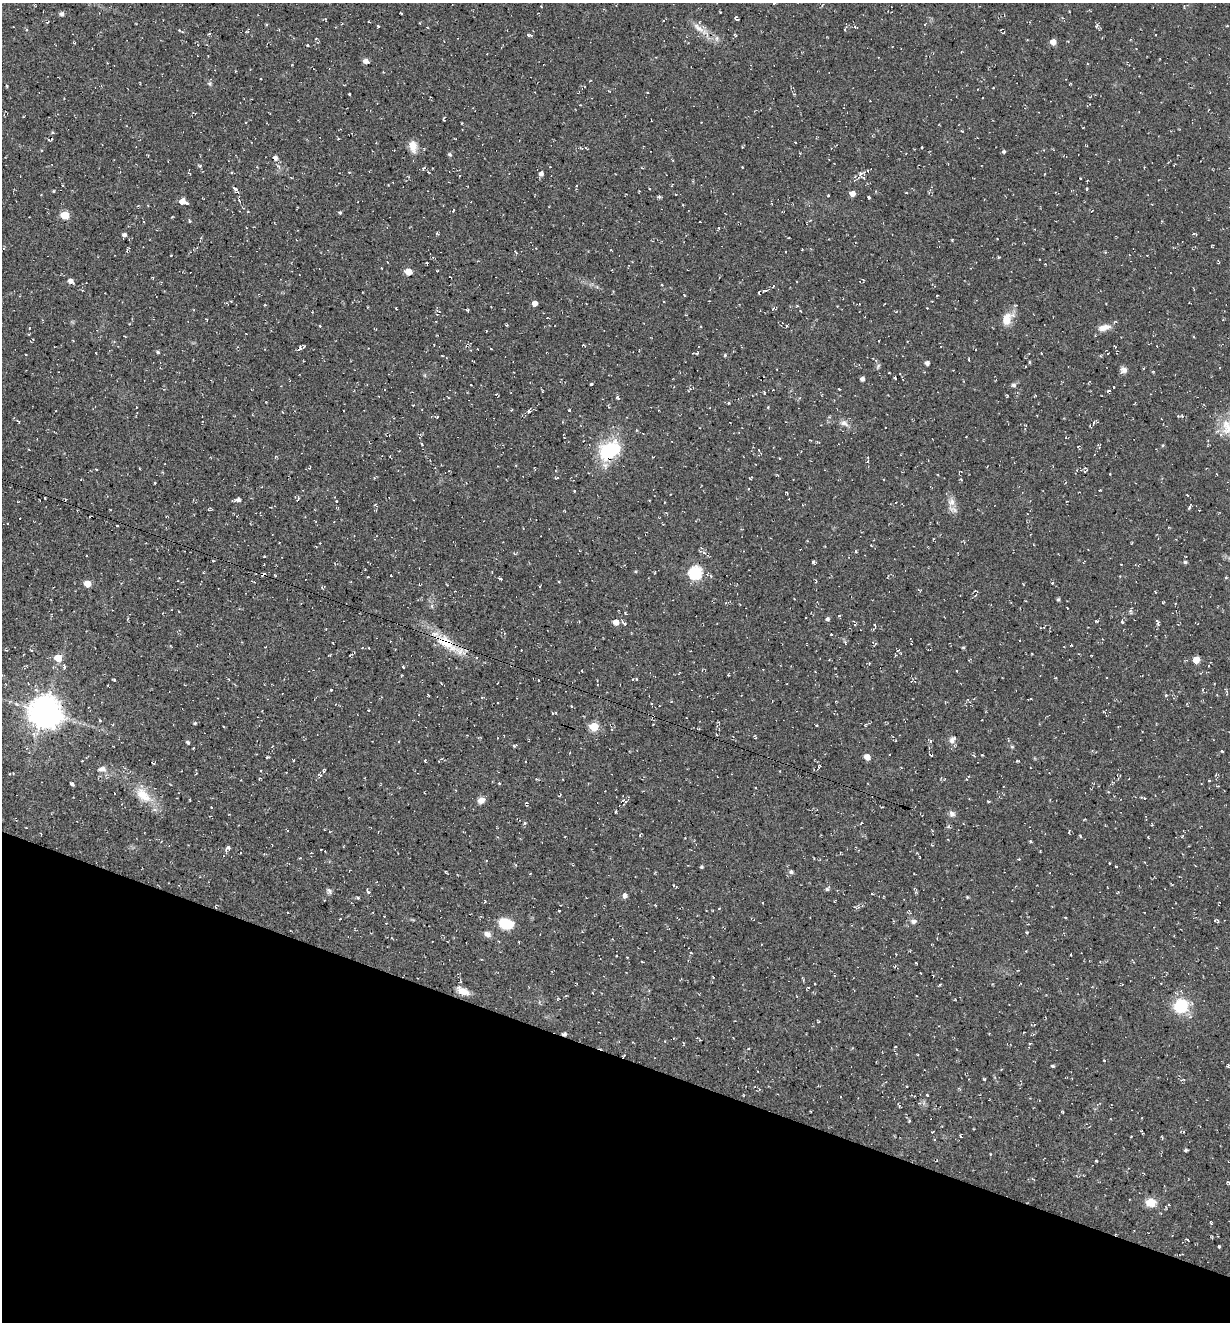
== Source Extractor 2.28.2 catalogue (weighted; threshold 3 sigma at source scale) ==
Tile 15 of 4 x 4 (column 3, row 4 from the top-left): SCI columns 2715-3942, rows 23-1342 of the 5354 x 5304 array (HDU 1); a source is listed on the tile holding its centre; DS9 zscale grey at full resolution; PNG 1232 x 1324 px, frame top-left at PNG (2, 3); no overlay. Shown black and unused: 20% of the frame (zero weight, under 2 of 3 exposures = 3% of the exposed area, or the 3 px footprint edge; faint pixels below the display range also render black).
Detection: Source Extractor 2.28.2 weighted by HDU 2 'WHT'; one run over the whole footprint, this tile lists its part. Background 0.0401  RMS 0.011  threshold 0.0517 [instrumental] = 3 sigma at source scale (4.5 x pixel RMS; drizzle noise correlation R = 1.50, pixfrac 1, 0.05/0.05 arcsec/px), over >= 5 px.
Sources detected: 306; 2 inside a brighter object's white glare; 18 cosmic-ray / hot-pixel residue — not listed; the other 286 listed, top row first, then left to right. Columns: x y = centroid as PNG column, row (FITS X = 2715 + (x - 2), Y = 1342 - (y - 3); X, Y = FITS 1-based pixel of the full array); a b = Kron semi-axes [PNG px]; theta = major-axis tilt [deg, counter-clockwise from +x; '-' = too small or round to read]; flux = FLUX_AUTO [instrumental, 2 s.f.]
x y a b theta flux
774 3 3 3 - 1.4
401 13 3 2 - 0.68
61 14 5 4 - 3.6
736 19 6 3 -55 1.7
48 22 5 3 - 0.87
369 22 3 2 - 0.86
266 24 4 3 - 1
378 26 3 3 - 1.6
1097 26 6 4 71 1.7
698 28 20 8 -42 9.6
209 34 4 3 - 1.2
528 35 4 4 - 1.5
735 35 5 3 - 1.5
1053 42 5 4 - 10
307 45 3 2 - 0.97
366 61 5 4 - 6.2
7 86 3 3 - 1.2
535 92 3 2 - 0.7
349 94 3 3 - 8.8
1038 112 2 2 - 0.63
444 118 5 3 - 1.2
48 139 4 3 - 1.3
52 139 4 2 - 0.91
795 142 3 2 - 1.1
413 146 15 9 -81 10
922 147 3 2 - 1.2
581 148 5 2 - 1.1
1004 151 3 3 - 4.3
450 154 5 5 - 1.7
275 158 5 5 - 4.5
200 166 5 3 - 1.3
742 167 3 2 - 1.1
424 168 5 4 - 2.1
642 168 4 2 - 0.77
231 172 4 3 - 1
349 172 4 2 - 0.76
541 174 5 5 - 4.3
860 175 13 5 62 4.5
1081 178 2 2 - 1.2
388 185 3 3 - 0.82
576 186 3 3 - 1.1
235 189 4 3 - 4.9
1087 189 4 3 - 0.93
639 191 2 2 - 0.7
906 193 4 2 - 0.72
852 194 4 4 - 8.7
828 195 3 2 - 1
659 197 5 5 - 1.6
869 197 4 3 - 3.3
183 201 7 5 -19 13
239 201 5 3 - 1.1
453 210 4 2 - 1.1
340 213 4 4 - 1.6
64 215 5 5 - 32
189 221 5 3 - 1.1
718 228 3 2 - 2.7
437 233 4 4 - 1.1
124 235 4 4 - 3.6
788 238 3 2 - 0.97
3 249 5 3 - 1.4
999 257 4 3 - 0.97
437 271 4 2 - 0.76
408 272 5 5 - 23
450 277 3 2 - 0.71
153 278 4 3 - 0.84
70 281 5 4 - 5.6
773 286 4 2 - 0.87
765 291 8 4 25 2.7
684 295 3 2 - 0.89
937 296 2 2 - 1
535 303 5 4 - 6.1
396 308 3 2 - 1
467 310 4 3 - 1.5
896 312 4 3 - 0.99
206 319 3 2 - 0.83
1007 319 19 12 79 14
506 325 3 3 - 1
320 326 3 3 - 0.89
786 326 4 3 - 1.1
1104 327 17 8 15 9.6
29 328 3 3 - 1.1
73 341 3 2 - 0.77
879 341 2 2 - 0.63
584 345 3 2 - 1.1
300 348 6 5 - 3.2
491 348 3 2 - 1.2
158 352 4 4 - 1.6
96 353 3 2 - 0.57
442 355 3 2 - 0.8
725 355 5 4 - 1.4
968 359 4 2 - 0.87
1029 362 5 3 - 1.1
927 363 4 4 - 4.5
777 369 2 2 - 0.59
1123 370 8 7 - 4.8
895 377 3 2 - 1
862 379 4 4 - 4.2
591 384 3 3 - 3.2
471 385 2 2 - 0.81
1013 385 6 5 - 2.2
1113 387 3 2 - 0.85
542 391 4 2 - 0.85
1109 391 5 3 - 1.3
618 398 6 4 -61 1.9
511 410 3 2 - 0.93
569 410 3 3 - 1.3
529 411 9 4 65 2.3
1182 416 5 3 - 1.2
437 417 3 2 - 0.82
18 421 5 3 - 1.1
844 423 12 7 -25 5.6
636 430 4 3 - 0.96
819 442 3 3 - 0.94
422 444 4 3 - 1.6
1163 445 5 3 - 1.1
759 450 3 2 - 0.74
608 451 18 15 58 68
801 451 3 2 - 0.71
309 468 4 2 - 1.1
1084 471 5 3 - 1.2
1110 474 3 2 - 0.75
1217 474 3 2 - 0.88
81 479 3 2 - 0.6
750 479 4 2 - 0.85
155 483 4 2 - 0.8
574 491 3 3 - 0.89
787 493 4 2 - 1.2
45 498 3 2 - 0.8
238 500 6 4 9 4.2
336 501 3 2 - 0.78
951 502 10 9 - 6.9
1189 507 5 3 - 1.6
1199 510 2 2 - 0.89
117 525 3 2 - 0.87
1034 545 3 2 - 0.69
856 552 4 3 - 1.1
704 553 5 4 - 2.4
264 556 3 2 - 0.9
1185 562 4 4 - 1.9
635 571 4 3 - 1.3
695 573 6 6 - 140
391 575 2 2 - 0.87
500 578 4 3 - 3.8
1226 578 4 3 - 1
558 581 3 2 - 1.1
254 582 5 2 - 0.86
1052 583 3 3 - 1.8
87 584 5 5 - 17
323 587 6 3 25 1.3
976 591 6 3 -16 1.2
1155 591 4 2 - 0.82
1058 599 4 3 - 1.7
1163 602 4 2 - 0.97
1067 608 3 2 - 0.66
625 613 4 2 - 1
827 619 5 4 - 2.7
1096 621 5 3 - 1.1
616 622 5 4 - 10
1122 622 5 4 - 1.3
1157 622 6 3 -58 2.5
624 623 5 3 - 2.9
326 629 2 2 - 0.65
873 629 5 4 - 1.5
831 634 3 2 - 0.74
446 643 32 13 -33 34
1071 645 3 2 - 1
265 647 3 2 - 0.64
963 648 4 4 - 1.2
6 650 4 3 - 0.92
31 650 4 3 - 1
898 650 5 3 - 0.9
329 656 4 2 - 0.93
58 658 5 5 - 22
1196 660 5 5 - 18
64 667 4 3 - 2.3
403 667 3 3 - 4.6
763 670 3 2 - 0.72
582 671 3 2 - 0.72
728 675 3 2 - 0.82
1040 675 3 2 - 0.69
633 679 3 2 - 0.78
636 679 3 3 - 0.93
114 680 4 3 - 1.1
538 680 3 2 - 1.2
331 690 4 3 - 0.88
1166 695 4 3 - 1.1
482 697 4 3 - 0.95
1029 699 5 2 - 1.1
498 702 3 2 - 1.3
571 706 3 3 - 1
368 710 3 2 - 0.67
44 712 9 9 - 1900
556 712 3 2 - 0.88
100 720 4 3 - 0.98
195 723 4 4 - 1.4
817 725 2 2 - 1
594 727 5 5 - 42
952 740 10 7 48 5.1
188 742 4 4 - 2
399 742 3 2 - 0.95
273 746 4 2 - 0.78
515 746 5 3 - 2.1
1012 747 5 4 - 1.4
193 748 3 2 - 0.77
1222 751 3 2 - 1.5
267 757 3 3 - 2
867 757 5 4 - 9.1
294 760 3 2 - 0.97
425 760 3 2 - 1.1
82 761 2 2 - 0.74
153 763 3 2 - 2
820 766 4 4 - 1.1
102 769 10 7 11 4.8
324 771 6 3 63 1.5
259 779 4 3 - 0.96
1209 781 3 3 - 1.2
499 783 3 3 - 1.1
72 784 4 3 - 10
143 795 26 14 -45 24
1143 798 7 3 -14 1.5
481 800 8 6 27 6.9
624 801 9 6 -71 3.5
988 802 3 3 - 1.1
526 803 5 3 - 0.95
211 807 3 2 - 0.61
615 812 3 2 - 1.2
952 814 9 7 -26 3.6
525 823 5 4 - 1.4
1069 831 5 3 - 1.1
41 834 3 2 - 1
640 835 4 2 - 1
1080 836 4 3 - 1
1182 837 4 3 - 0.97
1030 841 3 3 - 1.3
932 845 3 3 - 0.81
227 848 8 4 51 3.4
701 867 4 3 - 1.6
791 872 5 5 - 2.9
827 889 6 4 52 2.3
329 891 9 6 -52 2.7
368 892 5 3 - 3
1117 893 3 3 - 1.2
624 895 8 6 83 2.9
358 898 4 3 - 1.7
484 902 4 2 - 0.95
719 909 3 3 - 1.1
559 911 3 3 - 3.5
288 913 2 2 - 0.93
384 916 2 2 - 0.71
1065 918 3 2 - 1.1
340 919 3 2 - 0.79
914 921 7 6 - 3.5
386 923 2 2 - 0.81
505 923 12 8 -14 39
1027 933 4 4 - 1.3
487 934 9 7 -31 5
691 953 3 3 - 0.92
1071 954 3 2 - 0.94
627 957 2 2 - 0.83
1133 962 4 3 - 0.92
916 963 3 2 - 1.1
713 977 3 2 - 0.7
802 978 5 2 - 1.3
460 980 5 3 - 1.1
462 991 15 7 -30 11
916 995 3 2 - 0.72
1181 1006 11 10 - 54
564 1034 5 4 - 2.6
673 1039 4 3 - 0.9
1030 1043 4 2 - 0.92
1053 1066 4 3 - 1.7
1228 1066 4 3 - 1.9
984 1079 4 3 - 0.96
927 1095 3 3 - 2.2
810 1111 2 2 - 0.92
1063 1112 3 2 - 0.92
909 1121 5 3 - 1
961 1136 4 3 - 0.93
1186 1150 4 3 - 1.7
1096 1161 3 3 - 1.4
1229 1183 6 3 -33 1.2
1151 1203 12 9 -4 13
1169 1205 3 2 - 0.91
1211 1222 6 2 -76 1
1188 1240 4 2 - 1.1
1219 1246 3 3 - 1.8
Overlapping masked pixels (flux is a lower limit): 3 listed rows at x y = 446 643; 44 712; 564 1034
Isophote crosses this tile's border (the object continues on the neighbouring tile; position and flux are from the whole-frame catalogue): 3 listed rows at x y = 774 3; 1228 1066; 1229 1183
Unlisted compact peaks at least as high as the median listed source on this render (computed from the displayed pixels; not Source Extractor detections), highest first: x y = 952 240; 210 84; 1017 761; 967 897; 982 755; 1104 1060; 1116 866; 764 393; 990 1154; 697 353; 171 255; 962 131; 839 389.